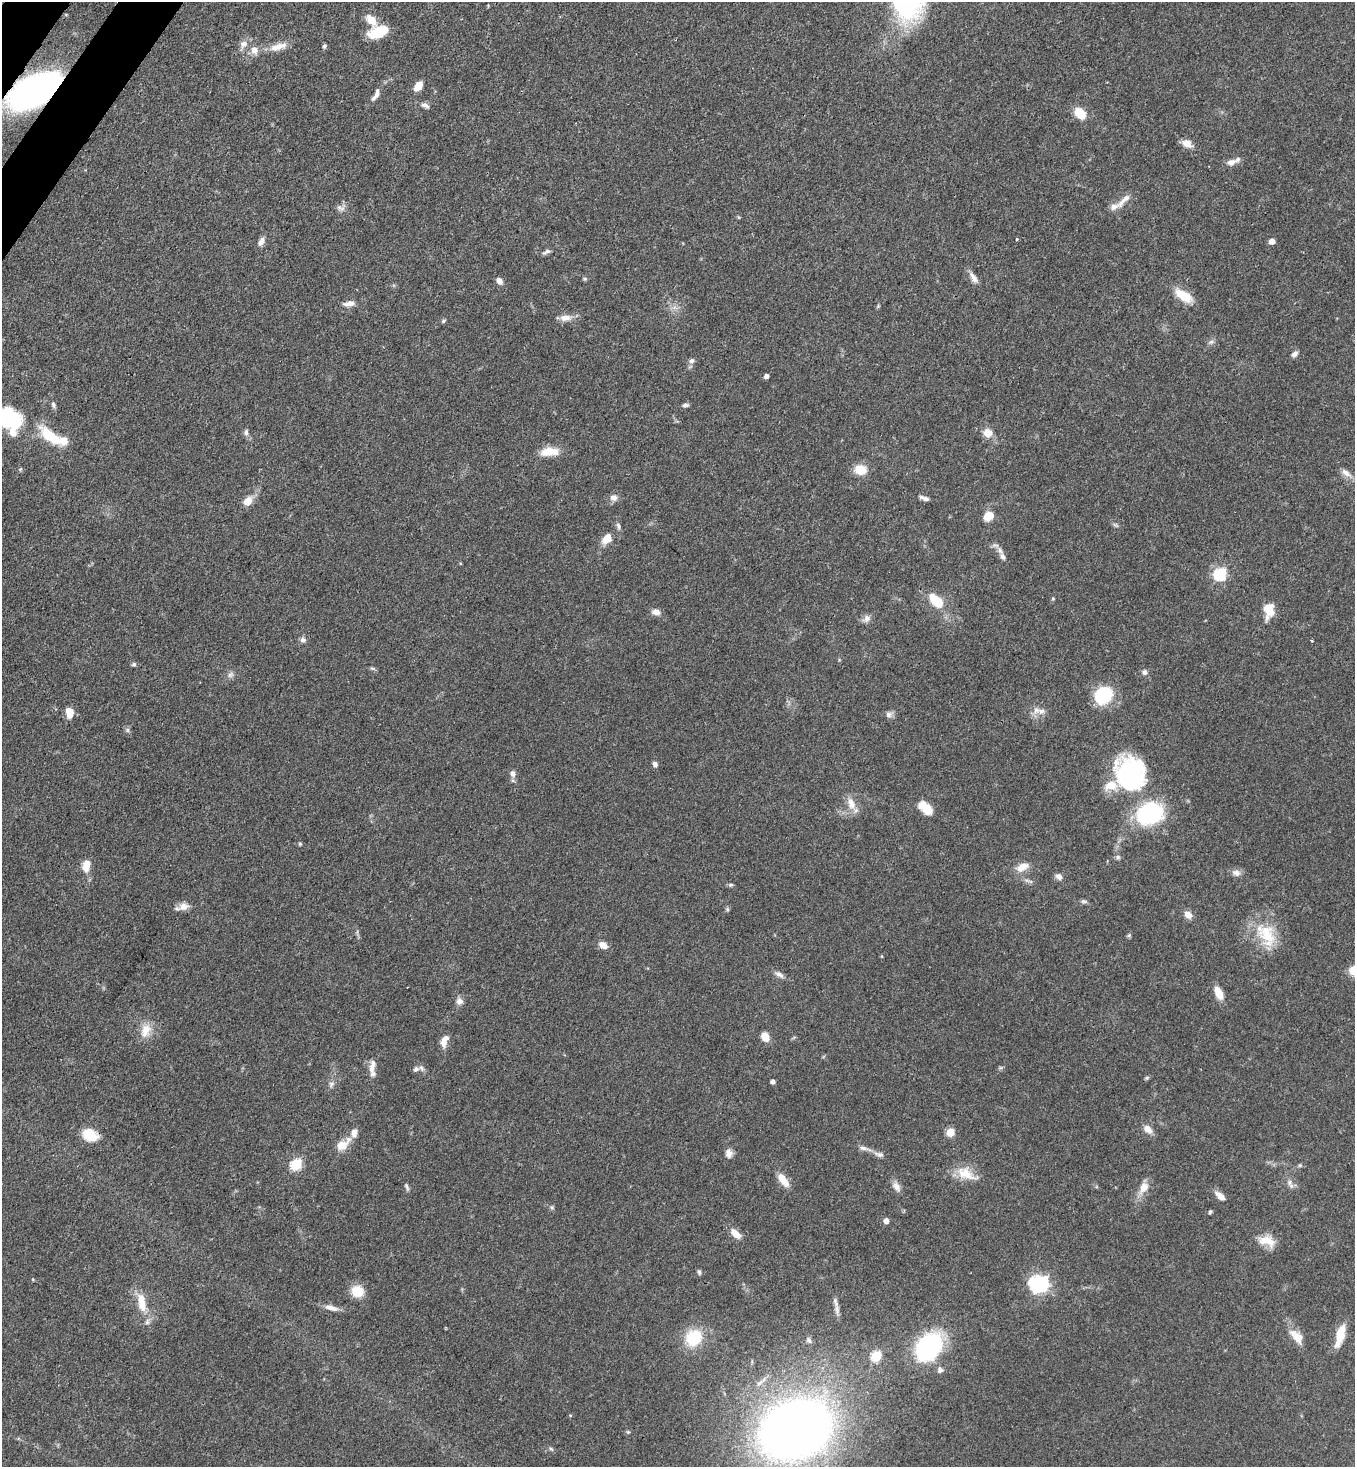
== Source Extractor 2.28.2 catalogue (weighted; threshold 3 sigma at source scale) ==
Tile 11 of 4 x 4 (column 3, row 3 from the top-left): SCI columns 2934-4286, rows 1526-2990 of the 6004 x 5982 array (HDU 1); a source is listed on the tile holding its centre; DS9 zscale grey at full resolution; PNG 1357 x 1469 px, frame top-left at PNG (2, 2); no overlay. Shown black and unused: <1% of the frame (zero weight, under 3 of 4 exposures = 7% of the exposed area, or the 3 px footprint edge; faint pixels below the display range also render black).
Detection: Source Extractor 2.28.2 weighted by HDU 2 'WHT'; one run over the whole footprint, this tile lists its part. Background 0.0862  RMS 0.0038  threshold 0.0173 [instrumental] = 3 sigma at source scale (4.5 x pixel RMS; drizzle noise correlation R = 1.50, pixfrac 1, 0.05/0.05 arcsec/px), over >= 5 px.
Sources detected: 144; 11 inside a brighter listed object's ellipse — not listed separately; the other 133 listed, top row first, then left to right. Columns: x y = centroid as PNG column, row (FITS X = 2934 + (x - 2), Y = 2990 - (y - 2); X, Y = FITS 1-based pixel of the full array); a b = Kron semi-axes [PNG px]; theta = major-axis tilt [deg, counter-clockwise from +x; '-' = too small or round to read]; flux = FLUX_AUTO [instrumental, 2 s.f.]
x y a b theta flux
371 20 18 10 -47 4.5
378 32 20 10 19 12
243 44 12 10 51 2.6
278 46 25 9 16 4.8
324 46 4 4 - 0.93
254 50 11 9 -78 2.9
418 86 12 7 56 3.9
34 91 36 20 30 170
377 94 14 6 79 1.7
424 105 9 6 14 1.3
1080 113 12 8 -45 8.2
1187 143 13 9 -30 3.3
1231 162 12 8 14 2.2
1124 200 25 6 45 3.1
340 208 13 6 -26 1.6
738 217 5 3 - 0.37
1017 239 3 3 - 0.4
261 241 11 6 60 2.1
1272 241 5 5 - 2.7
546 252 12 5 27 1.2
974 278 16 7 -56 2.5
585 279 6 5 - 0.54
499 281 7 6 - 2.3
1184 296 23 10 -34 7.9
349 304 15 7 9 2.6
565 318 16 8 2 3.1
443 321 6 4 18 0.69
1211 342 7 6 - 1
1294 354 9 6 36 1.4
692 361 7 6 - 1.1
766 376 4 4 - 1.4
53 405 8 6 -68 0.94
685 405 7 5 9 1.1
9 418 23 18 -39 30
246 432 8 6 77 1.1
988 433 10 9 - 4.5
50 436 31 12 -38 13
549 452 24 10 5 6.4
860 470 13 11 -12 6.5
1346 473 15 8 -36 2.8
614 497 9 8 - 2.1
924 498 12 5 -19 1.4
247 501 10 8 48 4.5
988 516 8 7 - 6.9
1115 525 10 4 -33 0.77
618 526 10 5 -71 1
607 538 14 9 53 4.7
1003 557 12 7 -54 1.8
1220 574 6 6 - 46
1053 599 4 4 - 0.39
936 601 20 11 -45 9.5
1269 610 14 11 -72 7.2
656 612 9 7 -9 2.4
867 619 12 9 45 1.9
303 640 7 7 - 1.4
1312 640 3 3 - 0.59
134 664 6 5 - 0.72
372 668 7 4 -18 0.64
1145 672 7 6 - 1.2
230 675 9 7 32 1.4
1103 695 19 16 45 21
1041 711 11 9 2 2.6
69 713 10 7 -79 5.4
889 714 9 8 - 1.6
128 730 7 4 -90 0.72
655 764 6 5 - 1.4
513 773 9 7 -67 1.6
1130 773 34 30 -72 55
851 803 18 10 -70 4.5
925 808 19 10 -42 6.3
1150 814 27 20 20 41
300 844 5 4 - 0.51
1118 857 7 6 - 0.84
86 865 16 9 81 4.4
1022 867 17 9 24 4.3
1236 873 12 8 -9 1.9
1058 876 10 7 -30 1.6
731 885 6 5 - 0.64
1084 901 9 5 -16 0.88
183 907 13 9 13 3
727 909 6 4 -72 0.54
1188 915 9 7 -45 2.9
1129 935 6 5 - 0.62
1267 935 36 23 -65 15
603 945 10 7 -29 3.1
779 974 13 6 -28 1.8
1219 993 15 7 -64 5.2
459 1001 9 9 - 1.9
146 1030 21 14 69 5.6
765 1037 9 7 -64 4.7
444 1041 15 8 70 3.3
372 1068 17 8 88 3.2
416 1069 7 6 - 1.6
1147 1078 6 5 - 0.56
773 1081 4 4 - 1.6
331 1084 9 7 46 1.4
1148 1129 11 7 -41 3
950 1132 5 5 - 12
90 1135 17 12 -23 9.4
343 1145 21 10 39 5.9
864 1148 18 5 -15 2
729 1153 11 8 -85 2.1
296 1164 6 5 - 37
1300 1165 5 5 - 0.54
966 1174 29 14 -26 7.6
783 1180 18 8 -54 5.1
1290 1184 15 6 -64 1.9
896 1186 14 8 -55 2.5
407 1187 10 4 -65 0.9
1144 1187 17 11 62 4.3
1220 1196 13 6 -38 2.8
552 1207 6 5 - 0.61
1210 1212 5 3 - 0.59
886 1221 5 5 - 2.3
736 1234 14 7 -44 3.8
1265 1240 21 12 22 5.3
699 1272 7 4 -75 0.75
1040 1284 8 7 - 110
357 1291 12 11 - 8
142 1302 29 11 -80 8.2
331 1308 18 7 -15 2.9
837 1309 16 6 -82 1.9
1296 1336 24 11 -48 5.3
1340 1336 26 9 74 7.6
694 1338 19 17 46 16
809 1340 9 6 -70 1.1
929 1347 25 18 48 63
876 1356 5 5 - 29
940 1370 8 8 - 1.5
570 1415 5 3 - 0.31
796 1429 39 29 23 610
628 1432 6 4 -42 0.46
551 1449 6 5 - 0.69
Overlapping masked pixels (flux is a lower limit): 2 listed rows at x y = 34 91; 90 1135
Isophote crosses this tile's border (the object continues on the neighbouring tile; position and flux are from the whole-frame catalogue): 1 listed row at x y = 9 418